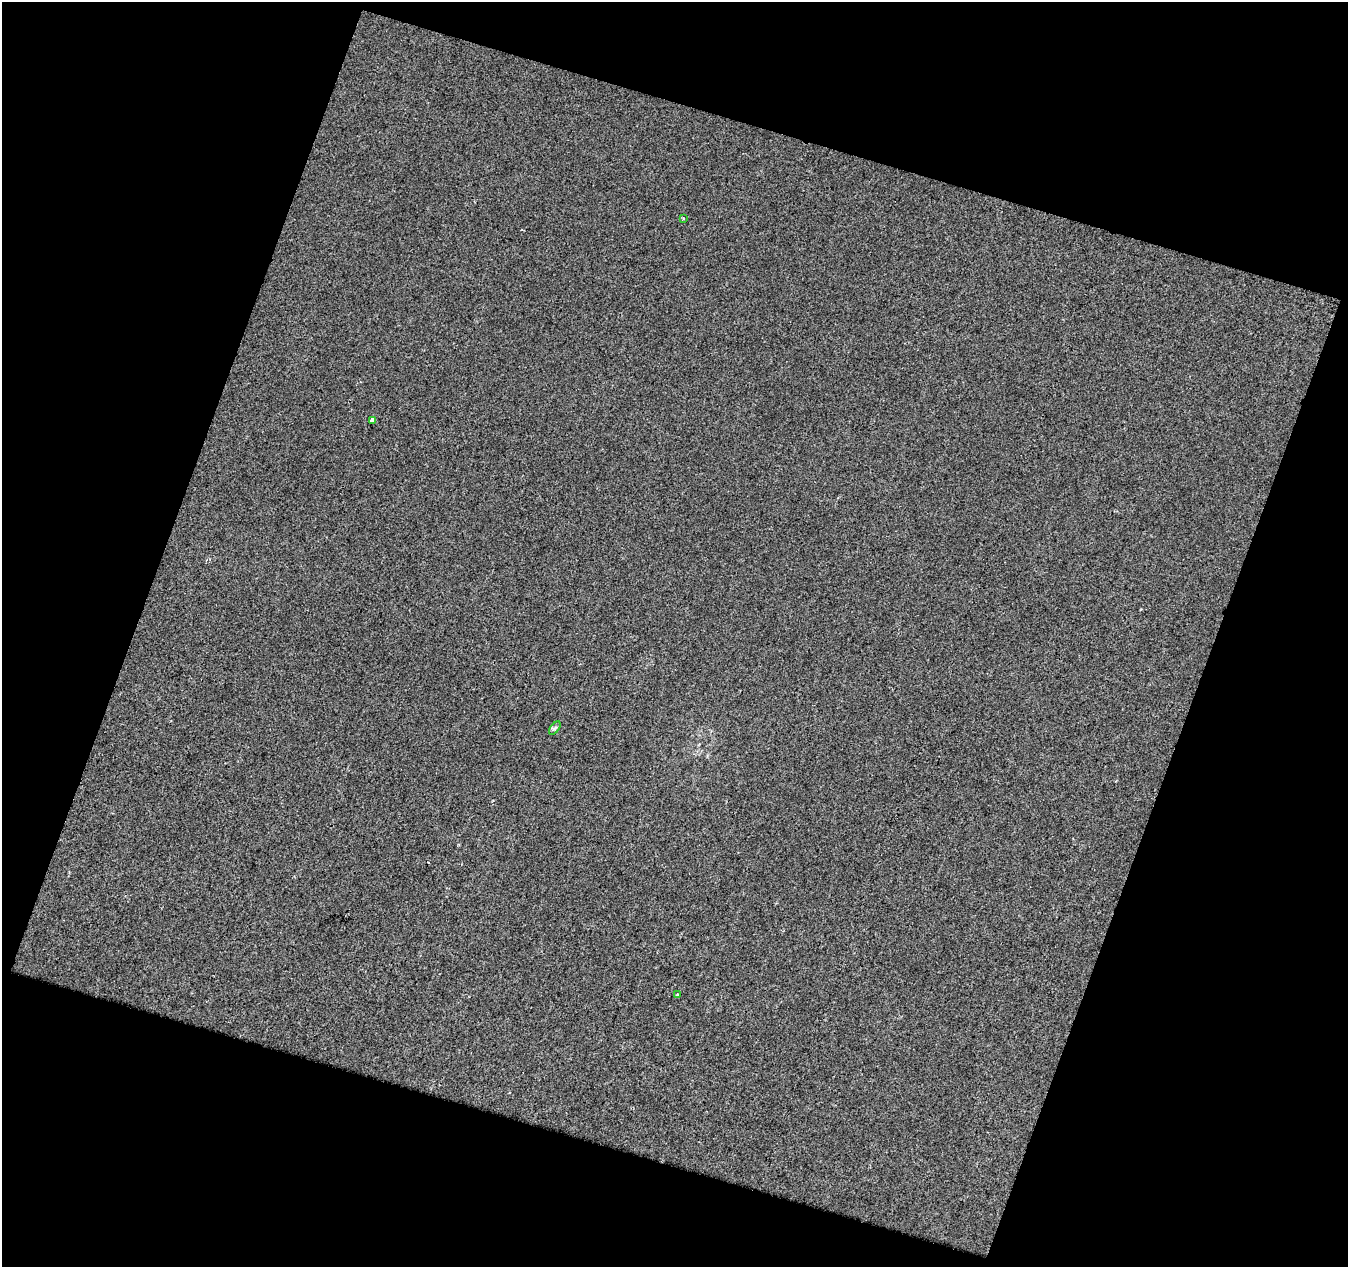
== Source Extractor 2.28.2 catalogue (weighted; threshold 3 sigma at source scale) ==
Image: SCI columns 4024-5369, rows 3164-4428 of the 5369 x 5527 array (HDU 1 of 3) = the unmasked area's bounding box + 8 px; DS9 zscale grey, full resolution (1 PNG px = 1 image px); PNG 1350 x 1269 px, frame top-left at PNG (2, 2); each listed source drawn as its Kron ellipse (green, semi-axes under 4 px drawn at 4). Shown black and unused: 39% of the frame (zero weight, under 2 of 3 exposures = <1% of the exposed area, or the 3 px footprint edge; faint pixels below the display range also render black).
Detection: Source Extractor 2.28.2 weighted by HDU 2 'WHT'. Background 0.00112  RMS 0.0049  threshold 0.022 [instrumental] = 3 sigma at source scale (4.5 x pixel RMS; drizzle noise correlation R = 1.50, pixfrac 1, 0.0396/0.0396 arcsec/px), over >= 5 px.
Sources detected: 4; all 4 listed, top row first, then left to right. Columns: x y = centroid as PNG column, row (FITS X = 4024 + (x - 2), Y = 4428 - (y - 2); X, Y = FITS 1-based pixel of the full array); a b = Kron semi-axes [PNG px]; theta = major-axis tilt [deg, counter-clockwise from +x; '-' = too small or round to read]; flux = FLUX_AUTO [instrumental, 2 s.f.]
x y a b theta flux
683 218 3 2 - 0.49
372 420 4 3 - 3.7
555 728 8 4 53 0.94
678 995 4 3 - 0.94